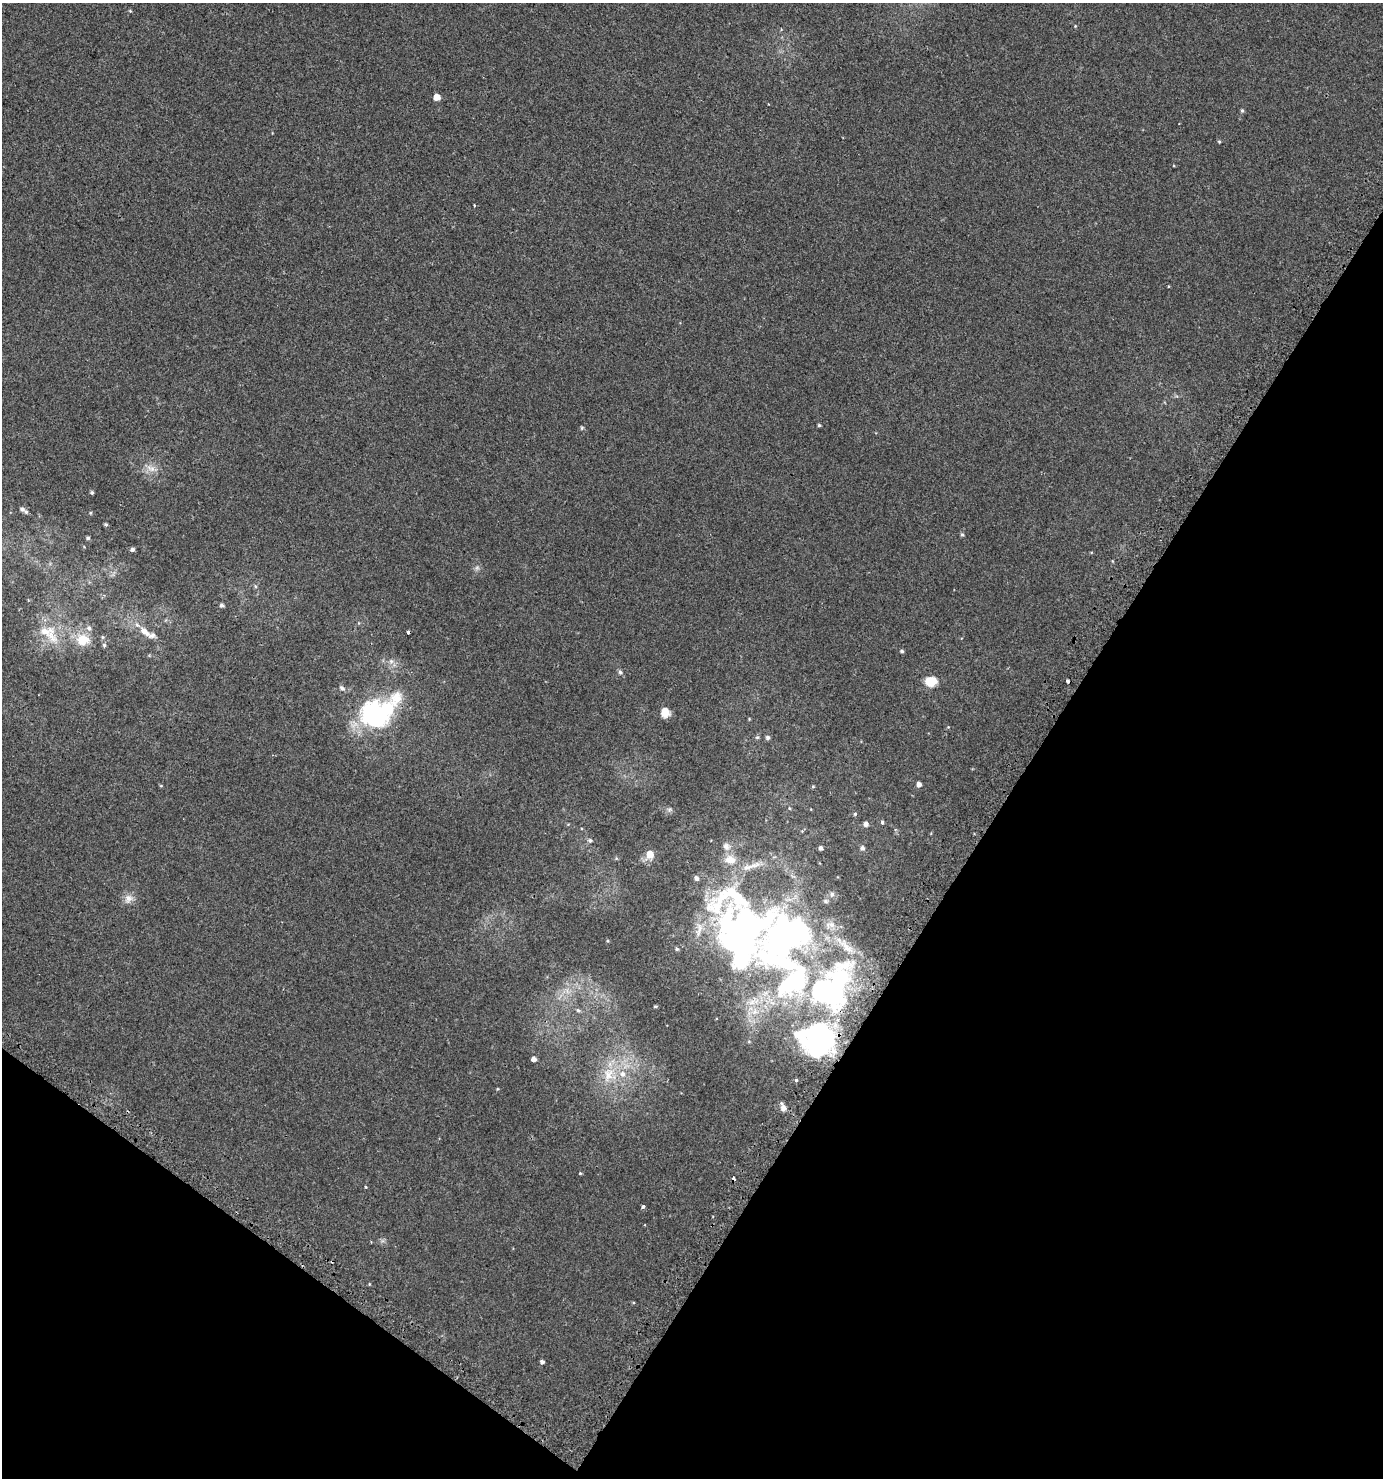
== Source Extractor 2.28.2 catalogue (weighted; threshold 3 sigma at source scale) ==
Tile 15 of 4 x 4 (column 3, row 4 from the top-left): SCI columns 3002-4382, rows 49-1524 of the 6073 x 6015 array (HDU 1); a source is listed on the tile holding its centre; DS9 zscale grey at full resolution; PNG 1385 x 1480 px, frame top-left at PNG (2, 3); no overlay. Shown black and unused: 31% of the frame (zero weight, under 2 of 3 exposures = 3% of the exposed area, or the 3 px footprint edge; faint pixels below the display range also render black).
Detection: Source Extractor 2.28.2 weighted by HDU 2 'WHT'; one run over the whole footprint, this tile lists its part. Background 0.00326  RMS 0.0043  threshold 0.0195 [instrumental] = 3 sigma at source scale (4.5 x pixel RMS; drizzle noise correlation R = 1.50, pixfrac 1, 0.0396/0.0396 arcsec/px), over >= 5 px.
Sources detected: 92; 1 too faint to see at this stretch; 5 inside a brighter object's white glare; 3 cosmic-ray / hot-pixel residue — not listed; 11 inside a brighter listed object's ellipse — not listed separately; the other 72 listed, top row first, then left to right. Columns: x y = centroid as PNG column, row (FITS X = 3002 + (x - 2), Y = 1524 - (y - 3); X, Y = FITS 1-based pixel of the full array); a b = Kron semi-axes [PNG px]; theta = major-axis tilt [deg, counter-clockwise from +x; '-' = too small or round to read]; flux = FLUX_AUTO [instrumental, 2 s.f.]
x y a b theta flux
130 11 5 4 - 0.41
1075 26 4 3 - 0.32
437 97 5 5 - 5.9
1242 111 6 4 89 0.66
1219 141 4 4 - 0.47
474 205 3 3 - 0.76
819 425 4 4 - 0.55
582 428 5 4 - 0.58
151 468 20 9 -20 3.6
92 492 4 4 - 0.71
22 509 6 5 - 0.92
90 513 4 4 - 0.41
106 524 5 4 - 0.57
962 535 5 4 - 0.67
88 538 4 3 - 0.68
132 549 4 4 - 0.97
477 568 7 6 - 1
255 586 5 3 - 0.56
222 605 5 5 - 1
46 631 28 13 7 9
144 631 15 7 -40 4.6
102 637 5 5 - 0.55
83 640 18 15 -14 8.2
104 645 6 5 - 0.72
902 651 5 4 - 0.69
391 661 8 6 0 1.5
620 672 6 5 - 0.98
931 681 13 11 -3 6.8
1068 681 4 3 - 1.5
342 688 8 6 -44 1.3
396 698 27 18 55 9.6
665 712 10 9 - 4.2
371 715 36 30 -47 43
948 727 4 4 - 0.31
757 737 5 5 - 0.61
767 737 5 5 - 1.1
919 784 4 4 - 2
161 786 5 3 - 0.35
813 786 4 4 - 0.45
789 808 5 3 - 0.42
669 809 8 6 19 1
855 814 5 4 - 0.67
882 822 5 5 - 0.76
865 824 6 5 - 1.6
802 831 5 5 - 0.44
590 840 7 6 - 1
821 848 5 4 - 1.1
862 848 6 6 - 1.3
650 854 7 6 - 6.2
730 859 18 13 -8 5.9
751 866 37 8 17 7.1
697 878 6 6 - 1.3
129 899 13 12 - 3.1
784 937 83 55 0 180
608 941 5 3 - 0.36
677 949 5 4 - 0.59
825 992 38 33 -8 74
752 1002 19 11 40 6.3
655 1006 3 3 - 0.51
578 1010 7 5 -26 0.94
819 1039 35 32 17 80
749 1041 5 3 - 0.42
534 1059 4 4 - 2.1
609 1074 24 21 86 14
796 1080 3 3 - 2.8
497 1089 4 3 - 0.36
783 1108 9 8 - 2
580 1173 4 3 - 0.39
366 1187 3 3 - 0.37
643 1207 4 3 - 1.9
369 1284 4 3 - 0.31
542 1362 4 4 - 1.2
Overlapping masked pixels (flux is a lower limit): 2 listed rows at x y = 1068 681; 825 992